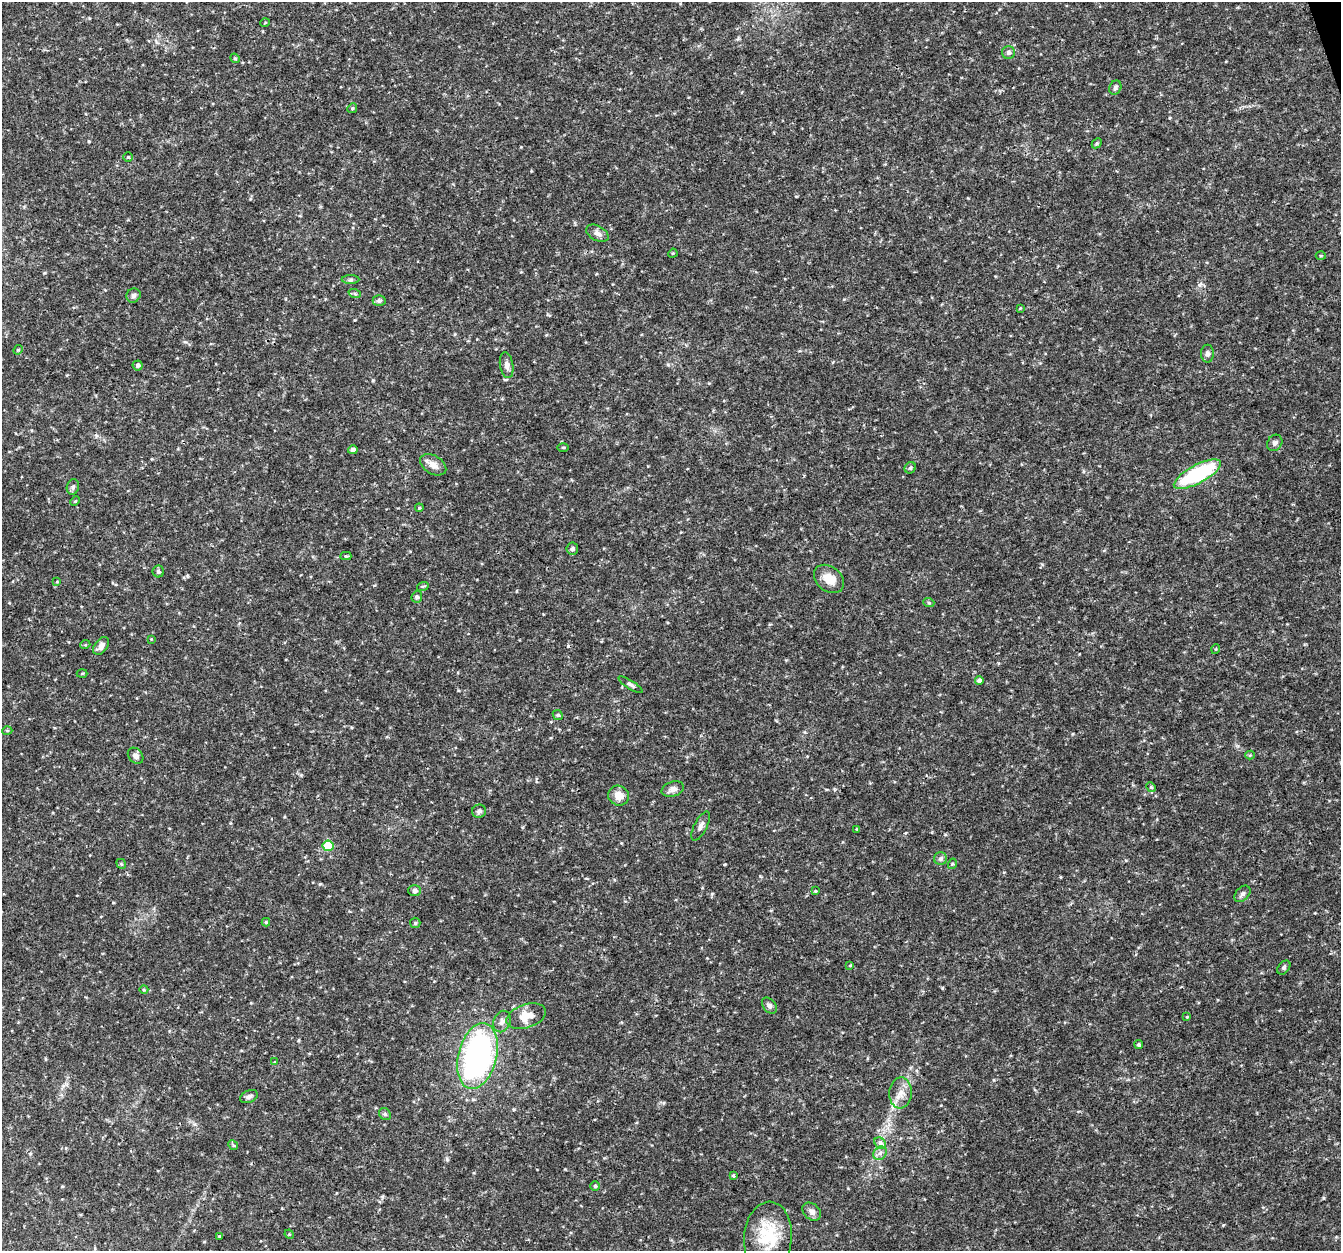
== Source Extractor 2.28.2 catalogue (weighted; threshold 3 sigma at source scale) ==
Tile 10 of 4 x 4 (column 2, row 3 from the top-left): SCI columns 1344-2682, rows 1369-2617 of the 5362 x 5182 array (HDU 1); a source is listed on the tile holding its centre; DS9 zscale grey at full resolution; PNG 1343 x 1253 px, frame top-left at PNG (2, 2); each listed source drawn as its Kron ellipse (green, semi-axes under 4 px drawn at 4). Shown black and unused: <1% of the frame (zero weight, under 3 of 4 exposures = <1% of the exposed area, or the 3 px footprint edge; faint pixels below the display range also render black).
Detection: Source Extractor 2.28.2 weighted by HDU 2 'WHT'; one run over the whole footprint, this tile lists its part. Background 0.0314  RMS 0.0037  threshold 0.0167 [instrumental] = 3 sigma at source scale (4.5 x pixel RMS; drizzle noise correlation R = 1.50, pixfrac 1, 0.0396/0.0396 arcsec/px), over >= 5 px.
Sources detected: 86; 1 cosmic-ray / hot-pixel residue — neither listed nor drawn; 1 inside a brighter listed object's ellipse — not listed separately; the other 84 listed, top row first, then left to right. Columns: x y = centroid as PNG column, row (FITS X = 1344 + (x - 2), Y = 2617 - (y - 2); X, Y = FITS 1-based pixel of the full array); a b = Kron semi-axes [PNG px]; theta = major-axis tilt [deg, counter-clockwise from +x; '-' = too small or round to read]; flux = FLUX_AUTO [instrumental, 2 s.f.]
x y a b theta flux
265 23 5 3 - 0.3
1008 52 6 6 - 1.1
235 58 5 4 - 0.44
1115 88 7 6 - 0.84
352 108 5 4 - 0.53
1097 143 6 4 44 0.51
128 157 4 4 - 0.43
597 233 12 7 -30 1.8
673 253 5 4 - 0.36
1321 256 5 3 - 0.37
350 280 9 4 0 0.74
355 294 6 4 -19 0.53
133 295 7 6 - 0.97
379 300 6 5 - 1
1020 308 4 4 - 0.29
18 350 5 4 - 0.45
1207 354 9 6 90 1.2
138 365 5 5 - 0.9
507 365 13 6 -80 1.7
1275 443 8 7 - 1.2
563 447 5 3 - 0.35
353 450 5 4 - 1.4
433 465 14 9 -31 2.7
910 468 6 5 - 0.74
1197 474 26 9 28 34
73 487 8 6 73 0.9
75 501 5 4 - 0.41
419 508 4 4 - 0.36
572 549 6 6 - 0.97
346 556 5 3 - 0.49
158 571 6 5 - 0.81
829 579 17 12 -39 5
57 582 4 4 - 0.3
423 586 6 3 18 0.41
417 597 6 5 - 0.98
929 603 5 3 - 0.42
151 639 3 3 - 0.25
85 645 5 3 - 0.32
101 646 10 6 54 2
1216 649 5 3 - 0.31
82 673 5 3 - 0.33
979 680 4 4 - 1.2
631 685 14 4 -32 1.1
558 715 5 4 - 0.53
7 731 5 3 - 0.38
1250 755 4 4 - 0.38
136 756 9 6 -48 1.4
1151 787 5 4 - 0.53
673 789 11 7 18 2
619 796 11 9 -28 3.7
479 811 7 6 - 1.2
701 826 16 6 63 1.7
857 829 4 4 - 0.3
328 846 5 5 - 15
940 859 6 6 - 0.85
121 864 5 4 - 0.48
952 864 5 3 - 0.37
415 891 6 5 - 1
815 891 4 3 - 0.33
1242 894 9 6 46 1.1
266 922 4 4 - 0.44
415 923 5 5 - 0.55
850 965 4 4 - 0.33
1284 968 8 5 50 0.75
144 990 4 3 - 0.32
769 1006 9 6 -49 1.1
526 1016 20 11 19 4.9
1187 1017 4 4 - 0.33
502 1022 11 8 68 1.7
1139 1045 4 4 - 0.67
477 1056 33 19 76 100
275 1062 4 4 - 0.29
900 1093 15 11 86 3.8
249 1097 9 6 22 1.1
385 1114 6 5 - 0.67
880 1143 6 5 - 0.95
233 1145 5 4 - 0.44
880 1153 7 6 - 1.3
734 1176 3 3 - 0.8
595 1186 4 4 - 0.61
812 1212 10 7 -43 1.7
289 1234 5 4 - 0.32
220 1236 4 4 - 0.35
768 1237 36 24 85 16